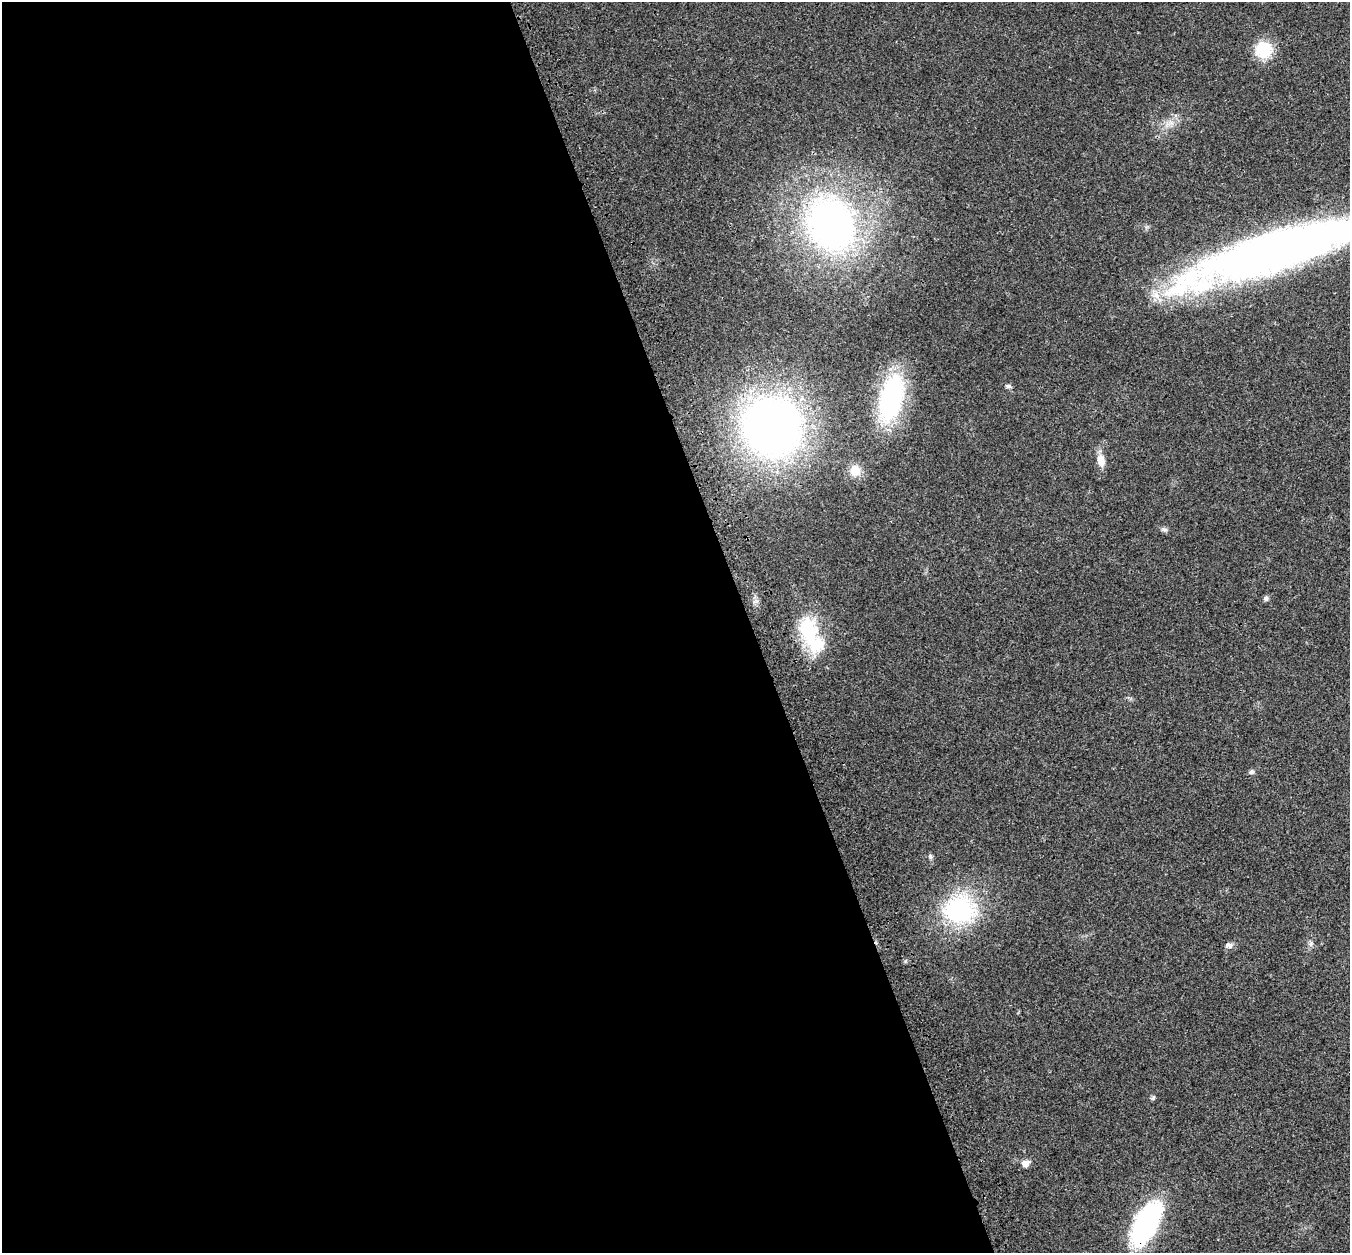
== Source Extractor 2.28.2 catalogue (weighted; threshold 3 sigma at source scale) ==
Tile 9 of 4 x 4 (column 1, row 3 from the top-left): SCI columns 108-1455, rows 1458-2708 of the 5613 x 5470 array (HDU 1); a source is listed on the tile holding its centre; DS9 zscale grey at full resolution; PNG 1352 x 1255 px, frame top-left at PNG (2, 2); no overlay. Shown black and unused: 56% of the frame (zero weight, under 3 of 4 exposures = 9% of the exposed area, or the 3 px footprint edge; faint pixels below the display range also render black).
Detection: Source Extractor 2.28.2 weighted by HDU 2 'WHT'; one run over the whole footprint, this tile lists its part. Background 0.0228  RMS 0.0031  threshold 0.014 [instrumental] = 3 sigma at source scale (4.5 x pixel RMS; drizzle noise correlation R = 1.50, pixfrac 1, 0.0396/0.0396 arcsec/px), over >= 5 px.
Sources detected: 20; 1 inside a brighter listed object's ellipse — not listed separately; the other 19 listed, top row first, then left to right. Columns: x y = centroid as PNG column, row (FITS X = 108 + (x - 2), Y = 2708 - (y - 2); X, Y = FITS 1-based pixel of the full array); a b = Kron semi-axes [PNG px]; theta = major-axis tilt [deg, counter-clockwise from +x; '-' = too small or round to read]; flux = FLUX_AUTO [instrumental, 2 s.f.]
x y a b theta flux
1264 49 14 13 - 15
831 224 51 43 -67 130
1271 252 167 32 18 270
1008 386 7 6 - 0.75
891 398 47 21 75 49
772 426 43 41 -44 230
1101 461 18 10 -79 3.1
855 470 16 14 -84 4.3
1164 529 8 6 -20 0.81
1266 599 7 6 - 0.75
809 632 40 26 -74 20
1251 772 7 6 - 0.76
930 856 8 5 -74 0.66
960 910 38 32 -1 36
1311 944 8 6 70 0.91
1229 945 11 7 -8 1.1
1153 1098 7 5 68 0.54
1025 1163 11 9 12 1.8
1146 1223 44 19 62 56
Overlapping masked pixels (flux is a lower limit): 2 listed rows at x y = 1271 252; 1146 1223
Isophote crosses this tile's border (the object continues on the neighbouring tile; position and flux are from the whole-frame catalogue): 1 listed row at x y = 1271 252